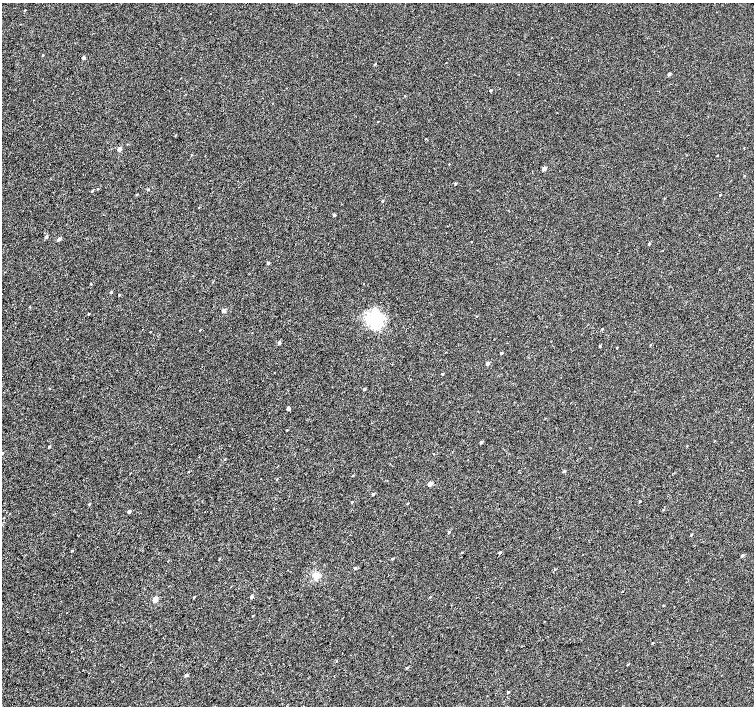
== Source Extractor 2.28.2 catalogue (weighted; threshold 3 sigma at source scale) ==
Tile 7 of 4 x 4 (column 3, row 2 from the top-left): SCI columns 3014-4517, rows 3047-4453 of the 6023 x 6028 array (HDU 1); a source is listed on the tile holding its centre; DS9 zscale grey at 2 x 2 block average (1 PNG px = mean of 2 x 2 image px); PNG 756 x 708 px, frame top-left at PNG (2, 3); no overlay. Shown black and unused: <1% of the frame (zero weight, under 3 of 4 exposures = <1% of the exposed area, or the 3 px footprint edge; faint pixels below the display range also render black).
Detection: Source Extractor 2.28.2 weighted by HDU 2 'WHT'; one run over the whole footprint, this tile lists its part. Background 2.34e-04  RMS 0.0024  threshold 0.0107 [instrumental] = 3 sigma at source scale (4.5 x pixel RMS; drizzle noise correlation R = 1.50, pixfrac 1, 0.0396/0.0396 arcsec/px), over >= 5 px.
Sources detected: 86; all 86 listed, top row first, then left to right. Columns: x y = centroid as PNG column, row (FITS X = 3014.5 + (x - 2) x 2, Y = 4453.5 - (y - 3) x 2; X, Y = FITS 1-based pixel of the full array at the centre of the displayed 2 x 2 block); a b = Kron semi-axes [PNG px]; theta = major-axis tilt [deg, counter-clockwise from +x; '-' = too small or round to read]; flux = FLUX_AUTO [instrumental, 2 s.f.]
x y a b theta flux
25 10 2 2 - 0.27
83 57 2 2 - 1.4
375 64 3 2 - 0.45
669 74 2 2 - 1.4
490 90 2 2 - 0.89
405 96 2 2 - 0.29
378 121 2 2 - 0.24
175 135 2 2 - 0.26
426 139 2 2 - 0.25
119 149 3 2 - 4.4
717 155 2 2 - 0.29
544 169 3 2 - 2.9
744 176 2 2 - 0.31
455 184 2 2 - 0.53
98 189 2 2 - 0.29
148 189 2 2 - 0.53
92 191 3 2 - 0.37
137 194 3 2 - 0.42
720 195 2 2 - 0.36
665 198 2 2 - 0.19
382 201 3 2 - 0.44
334 215 3 2 - 1.1
46 237 2 2 - 0.99
59 239 3 2 - 2
471 241 2 2 - 0.2
649 244 3 2 - 0.64
268 263 2 2 - 0.9
91 284 2 2 - 0.33
111 292 3 2 - 0.61
119 295 2 2 - 0.33
224 310 3 2 - 2.4
89 314 2 2 - 0.63
476 316 2 2 - 0.29
375 319 4 4 - 85
602 329 2 2 - 0.44
200 330 3 2 - 0.22
279 343 2 2 - 1.6
650 345 3 2 - 0.24
600 346 3 2 - 0.52
617 347 2 2 - 0.38
501 353 2 2 - 1
487 363 2 2 - 2.1
442 374 2 2 - 0.61
364 389 3 2 - 0.73
288 408 3 2 - 1.9
287 430 2 2 - 0.34
481 442 2 2 - 1.2
49 447 2 2 - 0.59
3 453 3 2 - 0.33
434 454 2 2 - 0.24
564 471 3 2 - 0.93
189 472 2 2 - 0.31
353 475 2 2 - 0.28
277 479 3 2 - 0.25
430 484 2 2 - 4.6
373 494 2 2 - 0.97
640 501 2 2 - 0.41
352 502 2 2 - 0.29
407 503 3 2 - 0.3
89 504 2 2 - 0.39
663 509 3 2 - 0.5
129 512 2 2 - 1.5
449 532 3 2 - 0.54
691 534 2 2 - 0.47
72 551 2 2 - 0.52
462 552 2 2 - 0.29
500 552 3 2 - 0.76
742 555 3 2 - 1.4
219 559 3 2 - 0.36
392 559 2 2 - 0.67
355 568 3 2 - 0.62
555 569 3 2 - 0.24
316 576 3 3 - 17
194 597 2 2 - 0.55
251 597 3 2 - 1.5
430 597 2 2 - 0.31
155 599 3 2 - 7.2
663 605 2 2 - 0.35
253 616 2 2 - 0.35
544 621 2 2 - 0.24
652 643 3 2 - 0.34
628 664 3 2 - 0.3
407 668 3 2 - 0.55
186 675 3 2 - 1.2
508 692 2 2 - 0.52
287 706 2 2 - 0.23
Isophote crosses this tile's border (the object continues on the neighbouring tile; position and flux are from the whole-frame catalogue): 1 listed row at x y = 287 706
Diffuse or blended objects may show on this block-average render without a row.